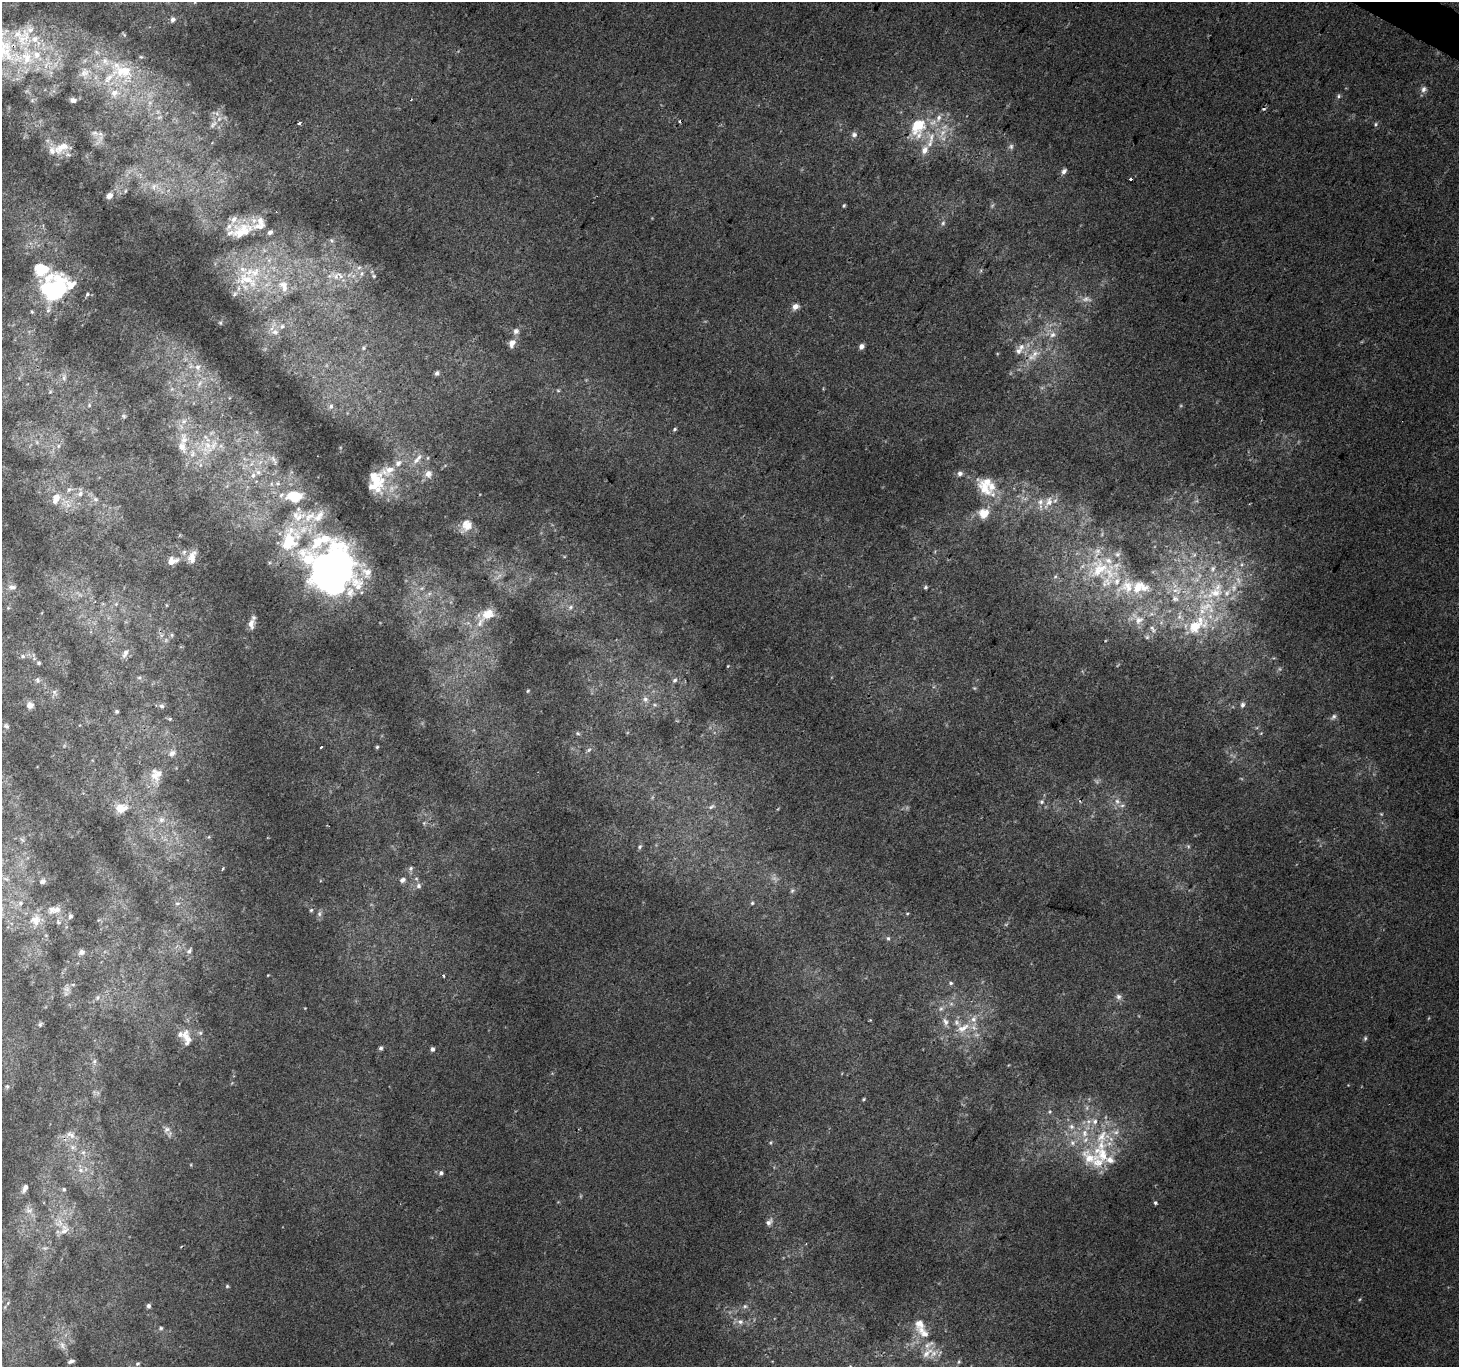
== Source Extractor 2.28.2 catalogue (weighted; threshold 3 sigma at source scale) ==
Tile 10 of 4 x 4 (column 2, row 3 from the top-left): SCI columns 1464-2920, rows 1626-2990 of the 5833 x 5915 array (HDU 1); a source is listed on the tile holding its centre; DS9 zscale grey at full resolution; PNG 1461 x 1369 px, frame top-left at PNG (2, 2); no overlay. Shown black and unused: <1% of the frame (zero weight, under 2 of 3 exposures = <1% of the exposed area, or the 3 px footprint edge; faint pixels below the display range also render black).
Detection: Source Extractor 2.28.2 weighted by HDU 2 'WHT'; one run over the whole footprint, this tile lists its part. Background 0.0134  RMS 0.0059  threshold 0.0267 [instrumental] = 3 sigma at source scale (4.5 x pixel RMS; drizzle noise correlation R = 1.50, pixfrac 1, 0.0396/0.0396 arcsec/px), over >= 5 px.
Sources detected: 302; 14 too faint to see at this stretch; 3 inside a brighter object's white glare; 4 cosmic-ray / hot-pixel residue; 1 long thin detection or spike segment (spike, bleed or trail) — not listed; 70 inside a brighter listed object's ellipse — not listed separately; the other 210 listed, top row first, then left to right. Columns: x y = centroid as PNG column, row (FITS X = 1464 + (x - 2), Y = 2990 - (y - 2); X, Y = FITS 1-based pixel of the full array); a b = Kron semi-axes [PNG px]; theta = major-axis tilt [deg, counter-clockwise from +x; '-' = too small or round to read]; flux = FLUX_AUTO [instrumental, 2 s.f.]
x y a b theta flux
173 20 6 5 - 2.2
124 35 8 4 -47 0.99
24 38 30 18 62 22
36 55 12 11 - 7.7
105 61 16 12 -51 9.8
126 71 36 17 -88 29
85 73 17 14 50 9.4
108 78 44 12 43 17
1424 89 9 7 64 2.5
1339 96 6 5 - 1.2
73 100 6 5 - 2.3
150 103 7 6 - 2.1
938 118 12 7 72 3.8
299 123 4 3 - 2.1
213 124 15 6 44 3.8
1376 124 6 5 - 0.98
918 126 22 17 55 23
95 133 11 7 -8 2.8
942 133 17 8 55 6.9
854 135 8 7 - 2.2
931 137 19 11 87 11
1011 146 8 6 -77 1.6
62 147 24 11 29 9.2
1064 171 7 5 54 2.4
1130 179 3 3 - 1.8
154 186 12 8 53 3.6
109 196 7 6 - 3.5
844 206 5 3 - 0.81
943 223 6 6 - 1.3
242 231 30 15 23 15
270 232 6 5 - 1.8
332 240 8 5 -55 1.3
41 269 17 14 -13 15
362 274 8 7 - 2.6
339 275 13 6 -43 4.2
374 276 6 5 - 0.96
247 280 37 19 -17 30
283 286 18 12 -64 7.9
53 289 25 19 35 82
87 294 6 4 49 1.1
795 307 8 6 46 3.9
32 312 5 4 - 0.74
220 323 6 5 - 0.83
516 331 9 8 - 2.8
275 332 12 9 1 4.6
1053 335 9 8 - 3.2
512 343 11 8 70 4.3
861 346 6 6 - 2.7
1021 347 11 9 48 4.3
364 348 7 7 - 1.5
1035 353 14 10 40 6.6
198 367 11 10 - 5.5
437 373 6 5 - 1.5
64 378 9 6 88 1.9
200 383 14 6 64 4.3
558 390 6 4 -1 0.83
50 392 6 3 19 0.67
89 405 5 4 - 0.68
331 406 9 7 57 2.5
124 416 6 5 - 0.88
675 429 6 5 - 1
184 440 22 11 89 9.8
208 445 23 13 55 15
58 446 6 4 89 0.97
428 458 6 4 89 0.95
416 460 12 9 35 5
398 463 11 9 38 4.3
258 472 9 7 -44 3
960 473 7 6 - 2.1
428 474 12 11 - 5.2
376 482 25 17 89 19
271 484 6 6 - 1.5
69 489 8 6 47 1.8
984 489 24 13 -46 14
80 494 9 7 69 3.1
281 495 10 7 52 3.1
56 499 18 11 69 7.1
95 499 8 6 -16 1.8
1049 502 16 10 70 7.4
68 505 7 6 - 2.7
984 513 13 12 - 9.9
466 526 18 13 58 8.3
319 541 73 56 18 110
184 552 7 5 75 1.5
1194 555 6 6 - 1.5
192 556 15 9 60 4.7
172 561 12 8 16 6
1099 569 40 28 29 41
1213 569 10 8 74 3.6
1055 576 6 5 - 1.1
336 580 32 19 30 250
1126 586 30 23 27 26
12 587 11 6 -4 2
925 587 5 5 - 0.93
422 588 6 4 44 1.1
1177 590 17 12 -6 9.9
1215 593 29 18 9 29
116 604 5 5 - 0.88
166 605 5 3 - 0.51
570 607 8 6 42 1.8
488 614 18 13 31 9.3
1139 620 15 13 28 8.4
251 624 14 7 85 4.1
1195 626 32 17 22 31
1152 629 14 7 -58 3.1
172 635 6 4 -90 0.94
1147 637 6 6 - 1.4
166 640 7 4 72 1.1
125 653 14 7 64 3.4
23 656 6 5 - 1.3
39 663 6 4 -15 0.89
728 666 4 4 - 0.5
139 677 6 4 1 1.1
37 680 9 6 -75 1.4
675 680 7 6 - 1.6
528 691 4 4 - 0.61
54 692 7 6 - 1.6
645 699 9 8 - 3
30 705 8 7 - 3.2
1242 705 8 6 76 1.8
162 706 8 6 -15 1.7
117 711 5 5 - 1.1
1334 717 10 6 44 2
170 719 4 4 - 0.7
6 726 8 5 -27 1.2
578 733 6 5 - 0.97
1261 733 5 3 - 0.5
321 747 3 3 - 2.3
377 747 4 4 - 0.87
589 750 8 5 37 1.4
172 753 10 8 37 3.1
156 775 19 16 73 8.9
1117 801 9 8 - 3.5
1041 802 6 6 - 1.5
711 807 10 5 34 1.7
121 808 19 13 14 9.4
1381 814 5 4 - 0.67
161 820 8 8 - 2.9
424 823 6 4 45 0.83
640 847 6 5 - 1.2
411 868 7 6 - 1.5
223 869 4 3 - 1.7
6 879 7 4 -18 1
402 880 9 7 25 2.3
42 881 7 6 - 1.5
418 886 7 7 - 2
792 890 7 5 49 1.3
20 903 7 6 - 1.4
177 903 7 5 2 1.4
752 903 5 5 - 0.9
55 910 20 10 6 6.6
311 910 5 5 - 0.76
907 913 5 3 - 0.56
319 914 8 6 -90 1.6
70 916 6 5 - 1.5
36 920 15 14 - 7.7
58 922 6 5 - 1
888 938 6 5 - 1
189 951 8 5 47 1.4
82 952 8 7 - 2.3
268 975 3 2 - 0.45
444 976 4 3 - 1.2
951 983 6 5 - 1.2
67 989 9 8 - 2.7
1118 997 8 8 - 2.3
97 998 8 7 - 1.8
305 1008 3 3 - 0.4
941 1009 8 6 67 1.8
870 1020 4 3 - 0.62
945 1022 13 8 -69 3.7
40 1024 6 5 - 1
963 1028 23 10 27 11
200 1033 6 5 - 1.1
1365 1038 6 5 - 0.99
188 1039 23 10 -71 5.5
381 1048 5 5 - 1.2
432 1049 5 5 - 1.7
94 1061 7 5 69 1.5
7 1086 5 5 - 0.91
863 1099 4 3 - 0.7
1050 1112 6 5 - 0.9
1071 1126 10 7 -32 3.7
167 1129 10 9 - 3.3
71 1135 14 7 -29 4
771 1142 6 3 90 0.71
1072 1143 9 8 - 3.6
72 1147 8 6 -22 2.3
83 1152 7 6 - 1.8
1102 1154 42 29 82 42
81 1170 8 7 - 2.6
441 1173 6 5 - 1.5
25 1188 10 5 63 2.9
64 1189 6 5 - 1.2
1156 1203 4 4 - 1.2
29 1210 11 9 -12 3.8
769 1222 11 7 50 2.6
59 1223 14 11 46 7.7
227 1286 5 5 - 0.81
1360 1299 5 3 - 0.62
8 1303 6 4 46 0.84
148 1306 6 5 - 1.7
745 1306 6 6 - 1.3
740 1322 9 8 - 3
161 1328 6 5 - 1.1
924 1332 28 13 -42 13
62 1345 11 7 -72 3
927 1353 24 11 45 9.1
71 1361 6 3 15 1.5
959 1362 7 5 55 1.1
137 1364 6 4 42 1